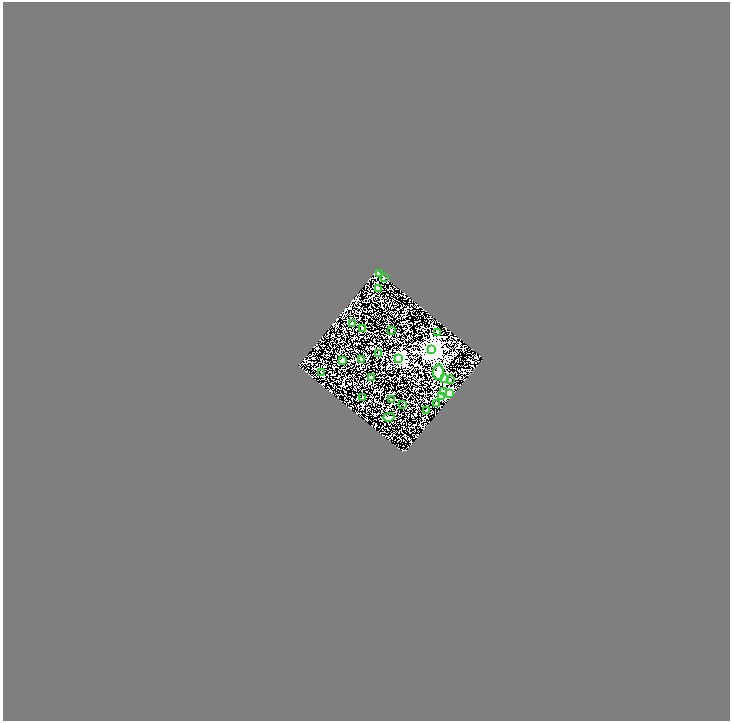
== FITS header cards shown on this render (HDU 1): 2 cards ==
NAXIS1  =                 1455
NAXIS2  =                 1437

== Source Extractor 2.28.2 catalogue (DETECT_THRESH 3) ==
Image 1455 x 1437 px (HDU 1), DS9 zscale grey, zoomed out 1/2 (1 PNG px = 2 x 2 image px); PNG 732 x 723 px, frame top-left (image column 2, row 1437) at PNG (3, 2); each listed source drawn as its Kron ellipse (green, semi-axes under 4 px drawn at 4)
Background 2.27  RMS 0.2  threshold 0.609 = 3 sigma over >= 5 px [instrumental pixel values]
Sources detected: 27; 1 cannot appear on this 1/2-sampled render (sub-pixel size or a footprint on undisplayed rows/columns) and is neither listed nor drawn; the other 26 listed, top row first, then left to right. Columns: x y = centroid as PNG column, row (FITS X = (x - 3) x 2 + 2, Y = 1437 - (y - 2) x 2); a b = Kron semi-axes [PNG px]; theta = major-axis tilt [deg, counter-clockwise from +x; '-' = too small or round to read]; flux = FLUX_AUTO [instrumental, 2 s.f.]
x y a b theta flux
379 273 2 2 - 1600
384 277 2 2 - 150
378 288 2 2 - 130
352 324 2 2 - 27
362 328 2 1 - 24
391 331 2 2 - 48
438 332 2 2 - 90
432 350 4 4 - 27000
379 354 3 3 - 34
399 358 3 3 - 6700
361 360 2 2 - 320
342 361 2 2 - 430
322 372 2 2 - 46
439 372 7 5 88 290
372 377 3 2 - 36
444 379 2 2 - 280
450 380 2 2 - 59
443 391 3 2 - 100
449 393 3 3 - 8000
442 396 3 2 - 1000
363 397 2 2 - 74
391 399 2 2 - 63
436 404 2 2 - 56
403 405 2 1 - 14
426 410 2 2 - 97
389 417 5 3 - 97
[1 sub-pixel or undisplayed-footprint detection neither listed nor drawn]